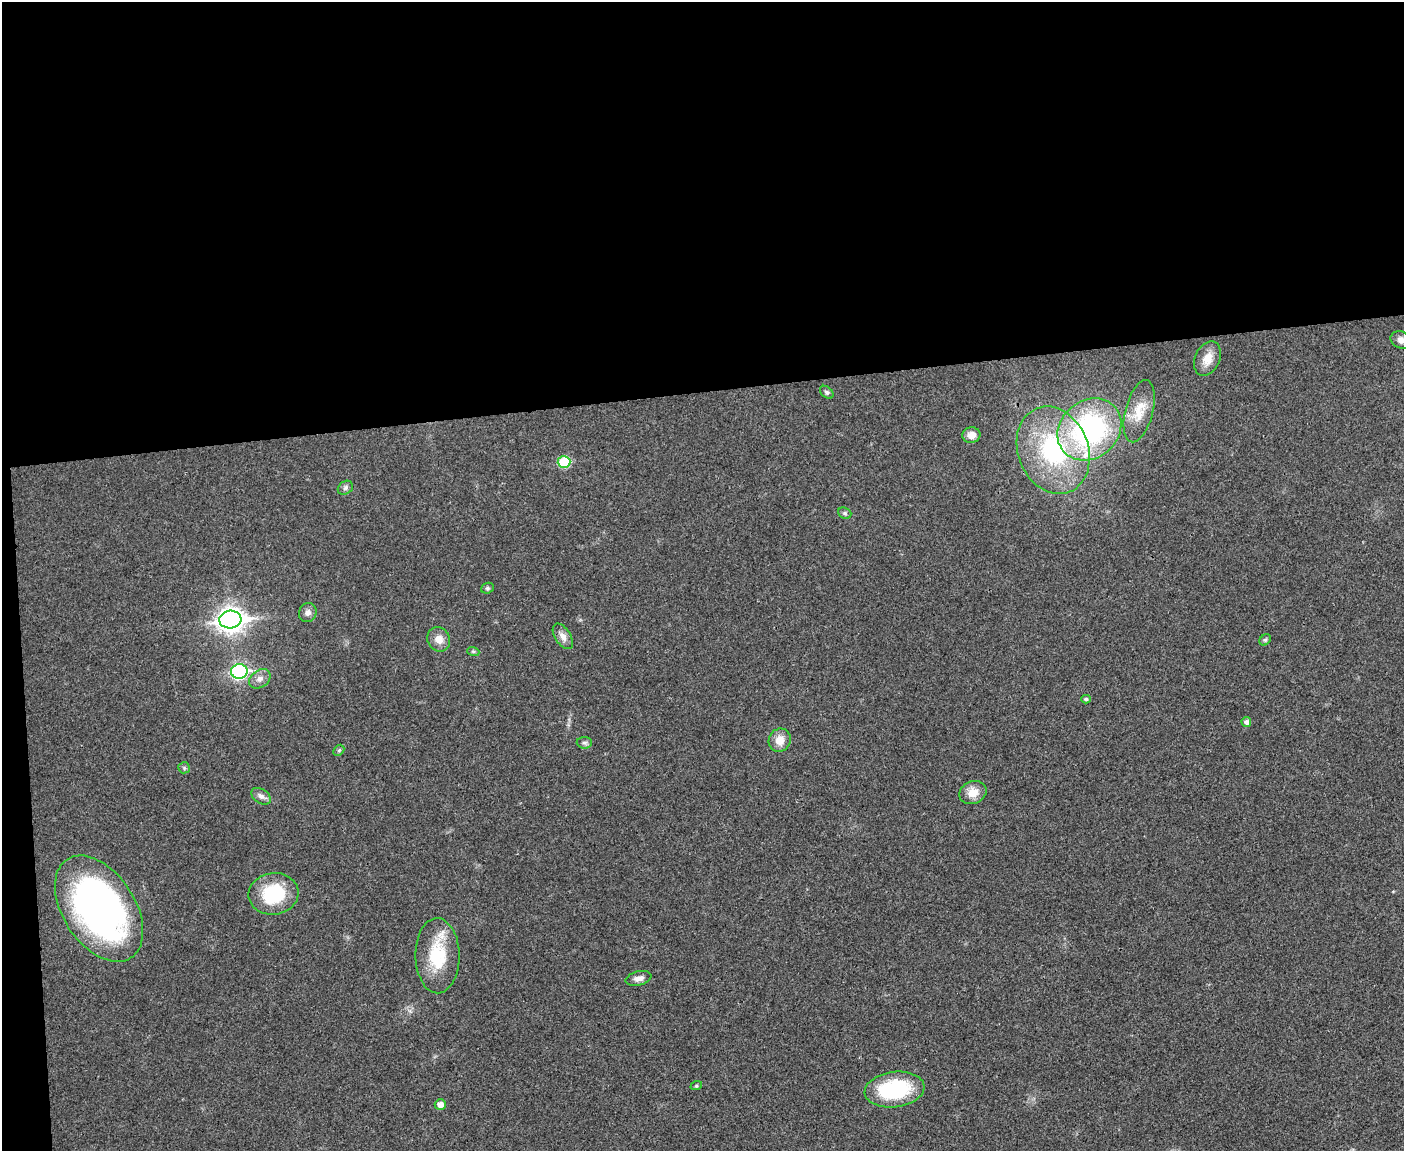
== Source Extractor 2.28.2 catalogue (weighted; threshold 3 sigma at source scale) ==
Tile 1 of 3 x 4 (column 1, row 1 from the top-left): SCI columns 133-1534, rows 3450-4598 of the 4577 x 4598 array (HDU 1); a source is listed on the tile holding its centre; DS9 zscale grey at full resolution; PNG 1406 x 1153 px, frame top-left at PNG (2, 2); each listed source drawn as its Kron ellipse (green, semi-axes under 4 px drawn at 4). Shown black and unused: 35% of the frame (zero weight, under 3 of 4 exposures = <1% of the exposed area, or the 3 px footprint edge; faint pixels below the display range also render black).
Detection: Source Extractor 2.28.2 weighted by HDU 2 'WHT'; one run over the whole footprint, this tile lists its part. Background 0.0189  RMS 0.0043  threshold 0.0195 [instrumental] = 3 sigma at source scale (4.5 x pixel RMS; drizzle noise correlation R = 1.50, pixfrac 1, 0.05/0.05 arcsec/px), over >= 5 px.
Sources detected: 34; all 34 listed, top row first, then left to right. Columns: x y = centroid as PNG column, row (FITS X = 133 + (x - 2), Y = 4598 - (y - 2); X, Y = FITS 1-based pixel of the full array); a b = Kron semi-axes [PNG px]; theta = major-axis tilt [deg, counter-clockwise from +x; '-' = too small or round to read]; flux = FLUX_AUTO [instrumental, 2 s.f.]
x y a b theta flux
1401 340 10 8 -24 2.4
1207 359 18 12 65 5.8
827 392 7 5 -40 0.91
1139 411 32 13 75 8.7
1089 429 34 28 40 79
971 435 9 8 - 3.4
1053 450 45 35 -68 55
564 462 6 6 - 18
345 488 8 6 35 1.2
845 513 7 5 -22 0.85
487 588 6 5 - 0.78
308 612 10 8 65 1.9
230 620 11 9 5 340
563 636 14 8 -57 2.8
439 639 12 11 - 3.8
1265 640 6 5 - 0.79
473 651 6 4 -18 0.6
239 671 8 7 - 81
260 679 12 8 35 2.5
1086 699 5 4 - 0.86
1246 722 5 5 - 1.4
780 740 12 10 62 4.7
584 743 8 5 -3 1.1
339 750 6 4 45 0.68
184 768 6 5 - 0.75
973 793 14 11 23 5.2
261 796 11 7 -34 1.8
274 894 25 20 8 24
99 909 59 36 -57 170
437 956 37 22 -89 22
638 978 13 7 14 2.4
696 1086 6 4 18 0.51
895 1090 30 18 7 34
440 1104 5 5 - 3
Isophote crosses this tile's border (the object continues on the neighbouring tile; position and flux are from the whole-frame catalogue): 1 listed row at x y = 1401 340